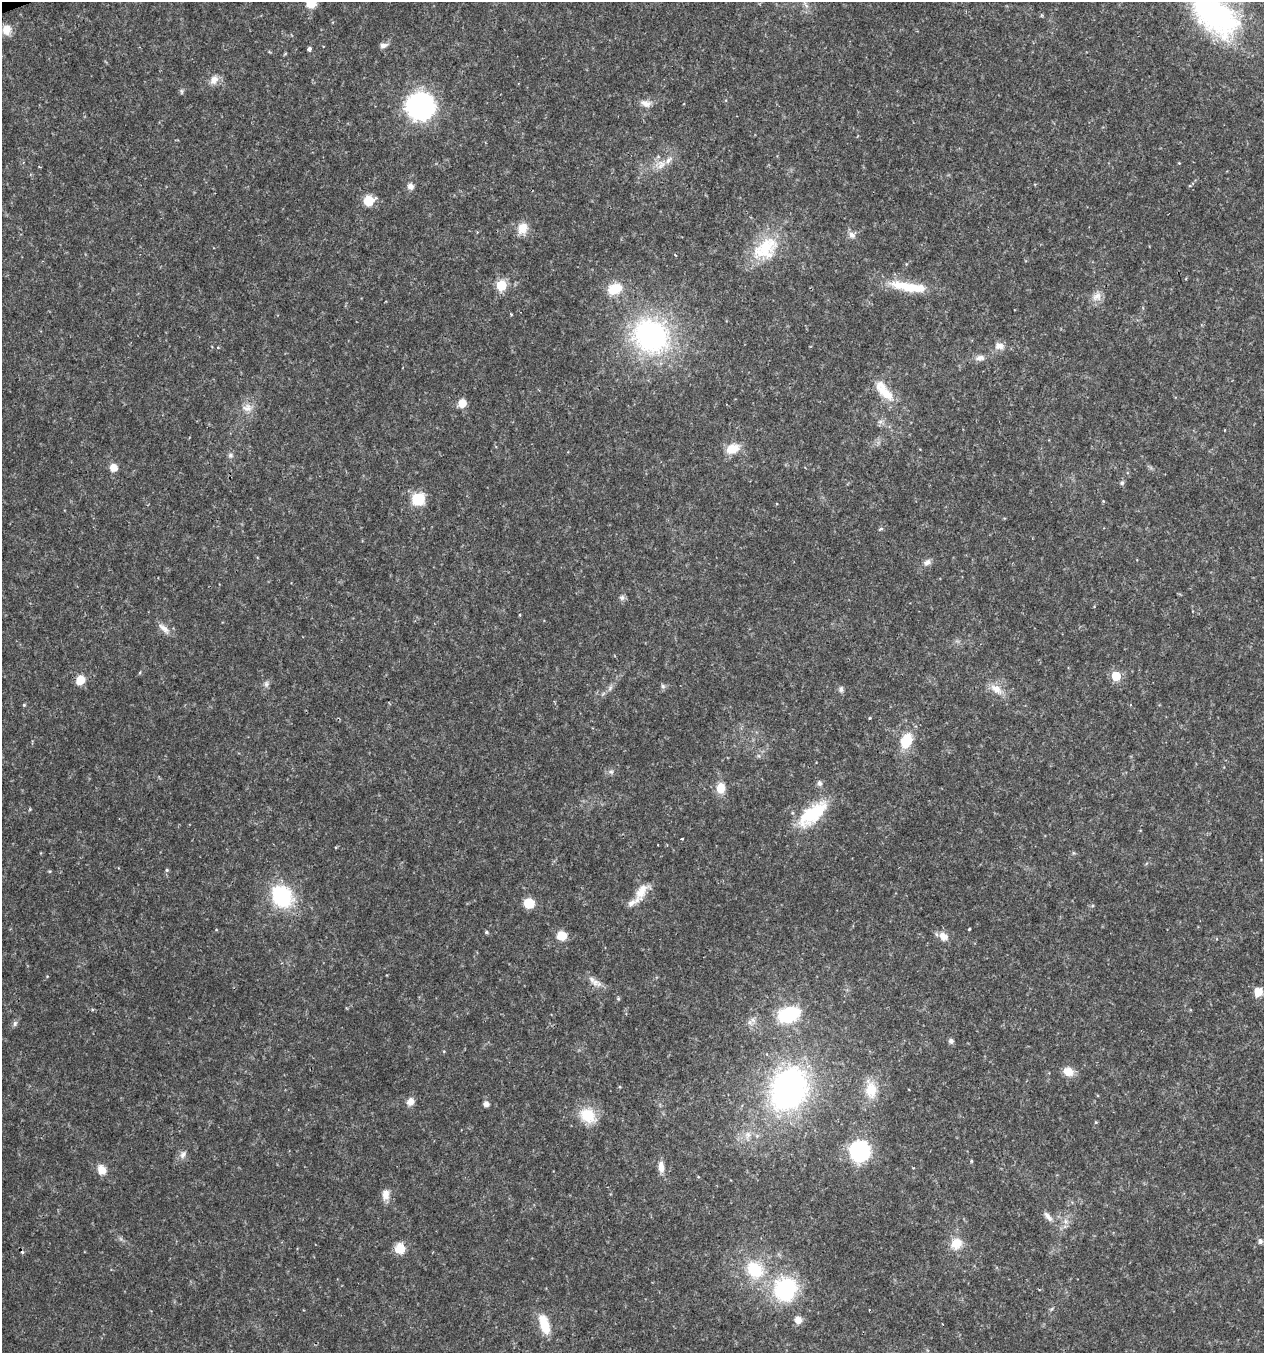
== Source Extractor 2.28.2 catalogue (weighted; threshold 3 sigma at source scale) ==
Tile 11 of 4 x 4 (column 3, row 3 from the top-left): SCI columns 2644-3905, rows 1352-2702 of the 5232 x 5405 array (HDU 1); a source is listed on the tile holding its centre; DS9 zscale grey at full resolution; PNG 1266 x 1355 px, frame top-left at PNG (2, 2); no overlay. Shown black and unused: <1% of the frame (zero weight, under 2 of 3 exposures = <1% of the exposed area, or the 3 px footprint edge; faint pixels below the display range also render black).
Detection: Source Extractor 2.28.2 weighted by HDU 2 'WHT'; one run over the whole footprint, this tile lists its part. Background 0.0262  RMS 0.003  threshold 0.0135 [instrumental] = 3 sigma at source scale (4.5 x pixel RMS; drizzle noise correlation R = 1.50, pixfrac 1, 0.0396/0.0396 arcsec/px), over >= 5 px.
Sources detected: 92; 1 cosmic-ray / hot-pixel residue — not listed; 2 inside a brighter listed object's ellipse — not listed separately; the other 89 listed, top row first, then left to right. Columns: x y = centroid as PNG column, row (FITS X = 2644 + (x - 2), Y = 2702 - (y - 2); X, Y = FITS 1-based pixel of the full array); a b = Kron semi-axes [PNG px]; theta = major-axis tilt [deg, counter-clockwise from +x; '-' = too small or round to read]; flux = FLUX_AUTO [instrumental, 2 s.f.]
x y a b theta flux
311 3 13 11 58 4.2
1215 15 71 39 -44 63
7 30 12 11 - 2.7
383 45 10 6 14 1.3
309 49 4 4 - 1
214 80 13 11 54 2.5
181 91 8 4 -90 0.51
646 103 15 9 -14 2.2
420 106 15 14 - 150
1179 163 4 4 - 0.23
661 164 15 11 55 3.2
410 186 9 8 - 1.4
368 201 9 8 - 7.1
522 228 15 12 67 3.9
852 235 11 9 24 1.7
766 248 39 26 35 16
675 255 4 2 - 0.24
501 285 6 6 - 21
908 287 51 11 -9 12
615 289 12 9 21 9.3
1097 296 15 12 45 2.6
510 314 3 3 - 0.42
651 336 34 29 -37 68
999 346 14 10 -5 2.3
218 347 3 3 - 0.26
980 358 13 8 6 1.8
884 391 36 13 -49 7.8
462 403 8 7 - 4
247 408 15 11 3 2.9
732 449 15 11 21 5.2
230 455 8 7 - 0.87
113 467 8 8 - 2.9
1122 483 6 6 - 0.79
418 499 10 9 - 12
881 529 6 4 0 0.48
927 562 11 8 22 1.5
622 597 8 7 - 0.91
164 629 19 8 -42 2.3
1116 676 6 5 - 12
80 680 8 7 - 5.4
266 684 9 6 81 0.97
663 686 7 5 -46 0.63
610 688 7 6 - 0.9
841 689 9 5 83 0.77
996 689 20 11 -39 3.7
24 705 5 4 - 0.32
906 741 19 13 65 7.9
611 772 8 6 -12 0.83
820 783 8 7 - 0.97
720 788 12 9 86 4.7
812 814 44 19 40 16
682 838 3 3 - 0.61
167 870 5 5 - 0.44
641 891 26 13 53 4.9
282 896 18 15 -55 28
529 903 7 7 - 11
969 929 3 2 - 0.36
486 932 5 4 - 0.48
562 936 8 7 - 6
943 936 11 9 -35 2.7
595 982 11 10 - 2.1
1258 992 7 7 - 4.7
92 1009 5 3 - 0.38
788 1015 24 16 17 16
15 1023 8 6 74 0.76
951 1041 6 6 - 0.94
1068 1071 12 10 -28 3.9
789 1089 37 29 63 91
871 1090 23 14 -83 6.6
411 1101 9 8 - 2.2
486 1104 6 6 - 1.3
588 1115 20 16 -35 8.3
1096 1122 5 4 - 0.31
748 1135 12 9 88 2.4
860 1151 11 10 - 68
183 1155 11 7 61 1.5
971 1161 5 3 - 0.3
661 1167 14 7 -86 2.6
102 1169 13 10 -55 3.2
385 1194 13 9 88 2.6
1048 1216 17 7 -50 1.8
1066 1221 9 8 - 1.5
1260 1241 6 5 - 1
956 1244 15 13 46 5
400 1248 10 10 - 5.3
755 1270 24 19 -45 14
785 1289 23 22 - 30
798 1320 8 7 - 2.9
544 1324 23 11 -72 6.7
Isophote crosses this tile's border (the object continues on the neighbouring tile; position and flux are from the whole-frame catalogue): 2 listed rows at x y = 311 3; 1215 15